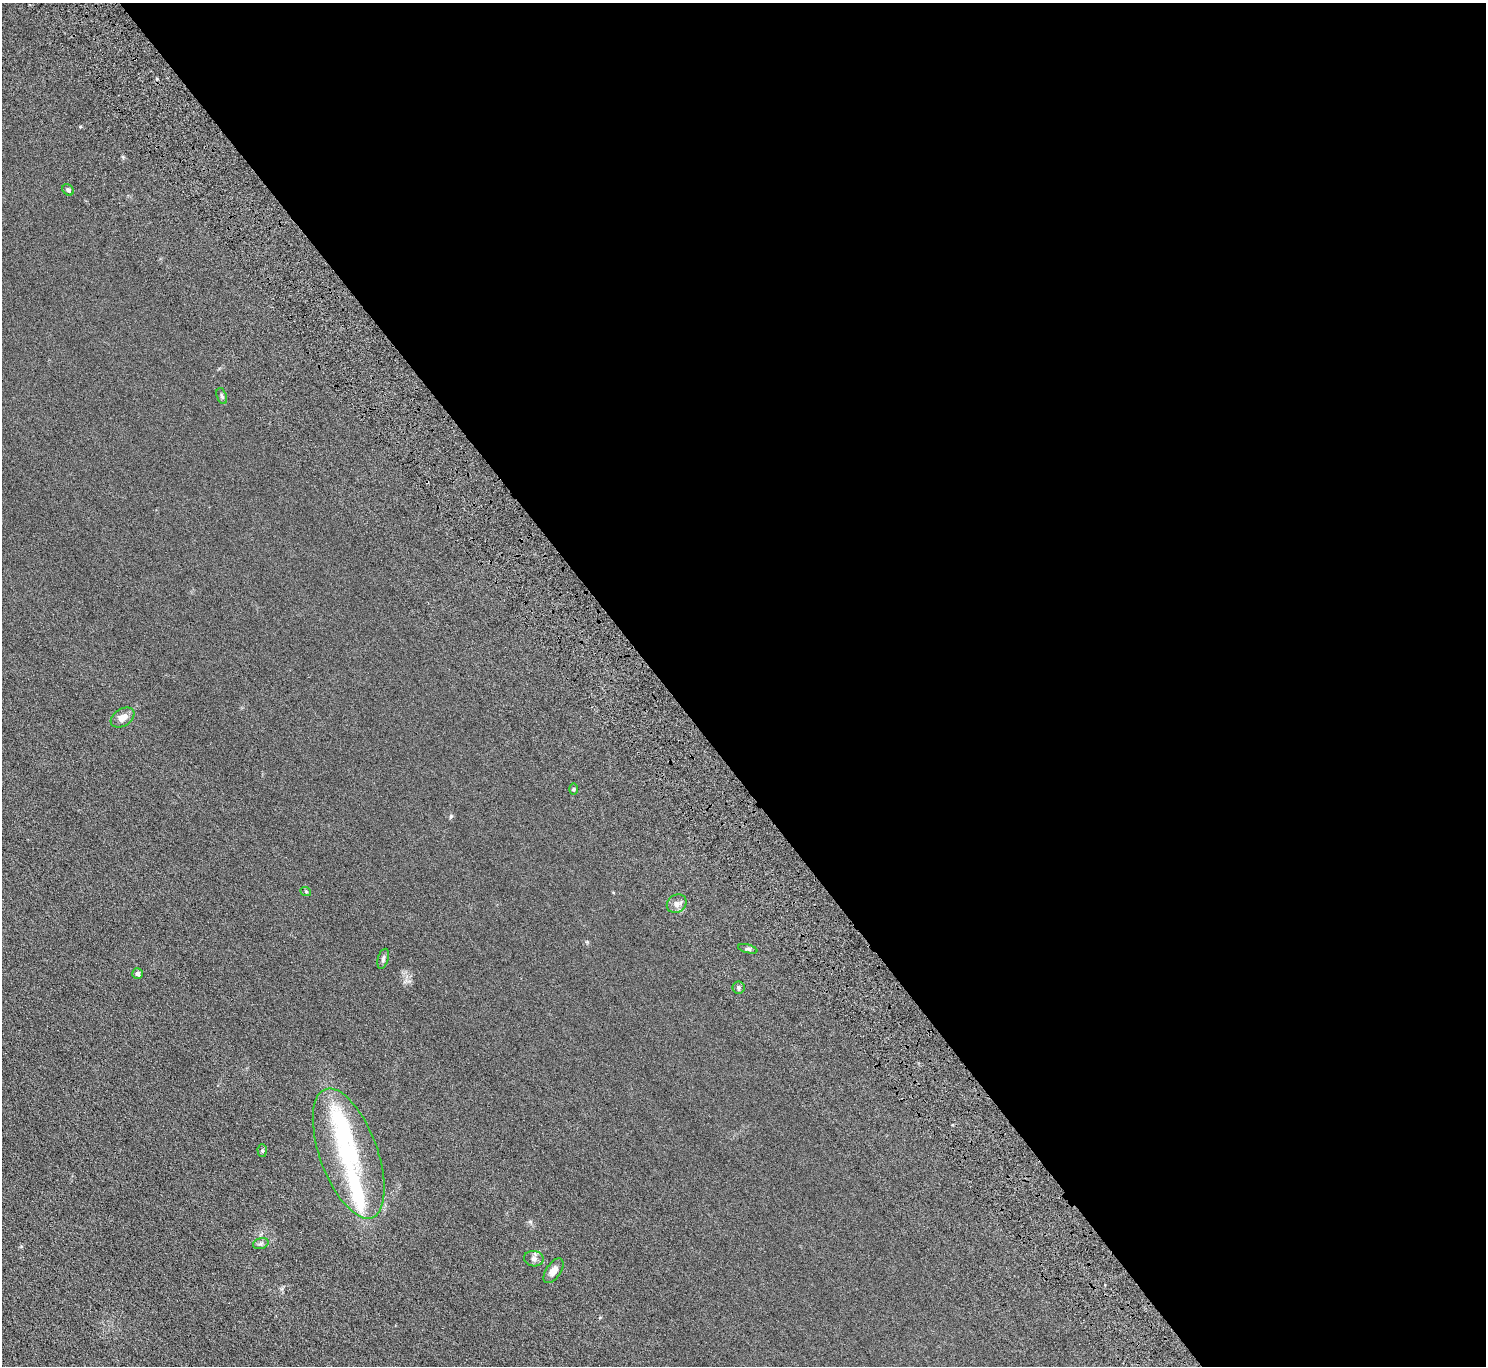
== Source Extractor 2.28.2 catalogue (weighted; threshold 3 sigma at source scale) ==
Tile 8 of 4 x 4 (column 4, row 2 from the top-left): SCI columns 4559-6042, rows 2985-4348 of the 6146 x 6105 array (HDU 1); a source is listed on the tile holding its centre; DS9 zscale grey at full resolution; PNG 1488 x 1368 px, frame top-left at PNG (2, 3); each listed source drawn as its Kron ellipse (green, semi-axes under 4 px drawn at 4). Shown black and unused: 56% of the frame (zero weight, under 4 of 8 exposures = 5% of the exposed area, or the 3 px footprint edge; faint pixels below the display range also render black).
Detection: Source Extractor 2.28.2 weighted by HDU 2 'WHT'; one run over the whole footprint, this tile lists its part. Background 0.0318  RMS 0.0058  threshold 0.0239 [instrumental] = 3 sigma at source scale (4.09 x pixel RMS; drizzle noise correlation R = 1.36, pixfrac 0.8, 0.05/0.05 arcsec/px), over >= 5 px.
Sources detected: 19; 2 inside a brighter object's white glare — neither listed nor drawn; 2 inside a brighter listed object's ellipse — not listed separately; the other 15 listed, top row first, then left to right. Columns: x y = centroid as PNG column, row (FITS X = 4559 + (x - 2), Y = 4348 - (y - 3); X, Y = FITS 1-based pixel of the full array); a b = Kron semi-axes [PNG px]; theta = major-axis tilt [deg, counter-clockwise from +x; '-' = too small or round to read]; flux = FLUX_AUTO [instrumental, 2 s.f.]
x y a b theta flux
68 190 6 5 - 1.1
222 396 8 5 -69 0.88
123 717 13 8 33 3.8
573 789 6 4 89 0.6
306 892 5 3 - 0.38
677 904 10 8 34 2.3
748 949 10 4 -14 0.95
383 959 10 5 74 1.2
138 973 5 5 - 1.3
738 987 6 6 - 0.99
262 1151 6 5 - 0.73
349 1153 68 29 -70 49
261 1243 8 5 18 1
534 1259 10 7 -9 1.9
553 1271 14 7 56 3.4
Unlisted compact peaks at least as high as the median listed source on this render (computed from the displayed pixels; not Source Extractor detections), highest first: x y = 451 816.